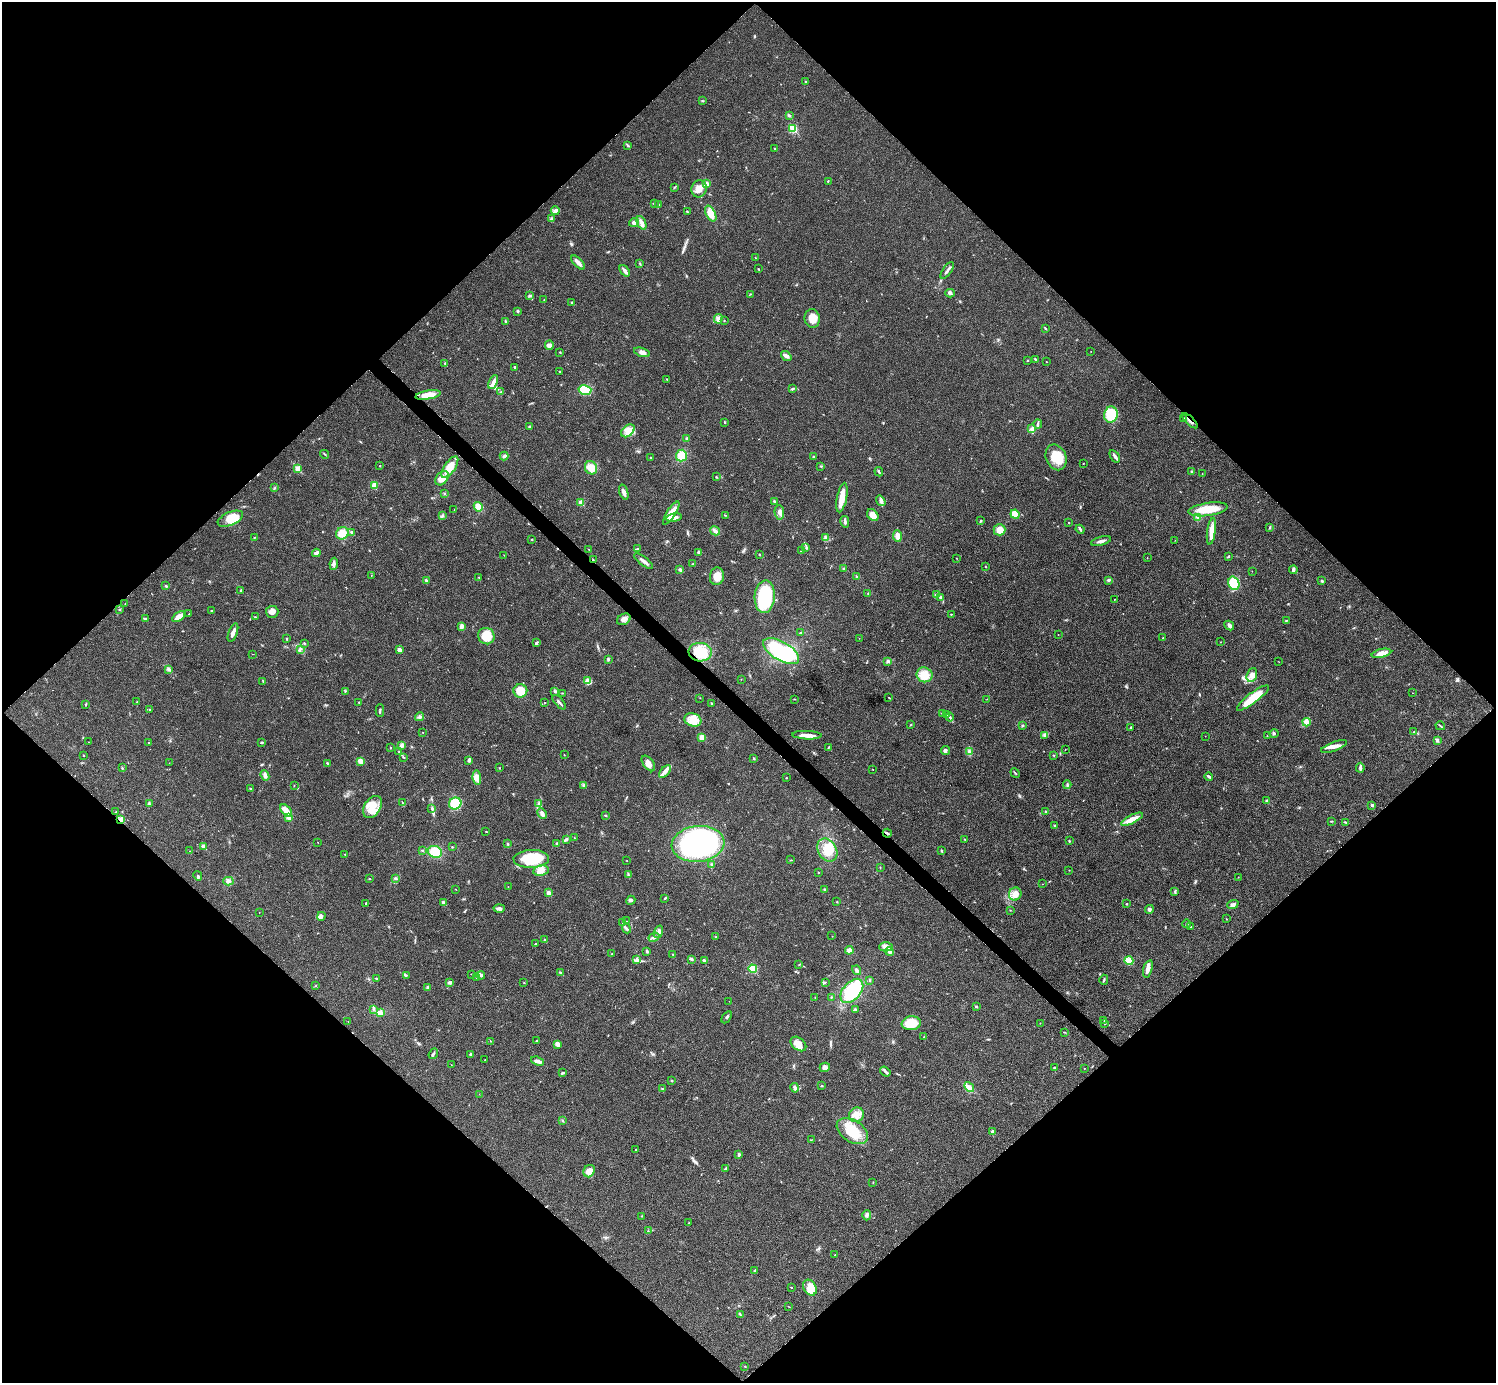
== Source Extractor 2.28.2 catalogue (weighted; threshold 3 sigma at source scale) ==
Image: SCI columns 7-5980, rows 301-5824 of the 5983 x 5983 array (HDU 1 of 3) = the unmasked area's bounding box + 8 px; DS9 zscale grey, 4 x 4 block average (1 PNG px = mean of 4 x 4 image px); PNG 1498 x 1385 px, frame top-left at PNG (2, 2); each listed source drawn as its Kron ellipse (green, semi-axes under 4 px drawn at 4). Shown black and unused: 51% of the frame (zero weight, under 3 of 4 exposures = <1% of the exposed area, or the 3 px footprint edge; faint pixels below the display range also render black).
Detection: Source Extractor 2.28.2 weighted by HDU 2 'WHT'. Background 0.0192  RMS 0.004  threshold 0.0179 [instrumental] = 3 sigma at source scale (4.5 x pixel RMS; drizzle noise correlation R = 1.50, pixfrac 1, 0.05/0.05 arcsec/px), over >= 5 px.
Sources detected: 467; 2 inside a brighter object's white glare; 6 cosmic-ray / hot-pixel residue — neither listed nor drawn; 7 coinciding with a brighter row at this scale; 26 inside a brighter listed object's ellipse — not listed separately; the other 426 listed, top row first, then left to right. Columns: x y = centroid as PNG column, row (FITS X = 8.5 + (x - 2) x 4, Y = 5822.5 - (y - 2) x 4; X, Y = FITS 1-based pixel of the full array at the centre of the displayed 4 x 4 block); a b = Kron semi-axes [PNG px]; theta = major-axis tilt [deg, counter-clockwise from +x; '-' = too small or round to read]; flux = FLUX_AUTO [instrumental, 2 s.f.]
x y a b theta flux
805 82 2 2 - 1.6
702 101 2 2 - 1.6
790 116 3 2 - 2.4
793 129 2 2 - 140
627 145 2 2 - 1.6
775 149 2 2 - 4.2
828 181 3 2 - 1.3
706 184 2 2 - 28
675 187 2 2 - 1.4
699 189 9 7 70 20
654 203 3 2 - 1.6
658 205 3 2 - 0.95
555 211 4 3 - 5.7
687 212 3 2 - 2
711 214 8 4 -62 25
552 219 3 3 - 6.2
634 223 5 4 - 6.8
641 223 7 3 -65 11
755 258 2 2 - 1.2
578 262 9 3 -47 13
640 264 2 2 - 1
758 269 3 2 - 1.7
947 270 10 2 54 6.3
625 271 7 2 -51 12
950 293 5 3 - 4.8
750 294 2 2 - 1.2
530 295 3 2 - 4.6
544 300 2 2 - 0.81
572 303 3 2 - 2.6
518 311 3 2 - 2.7
718 319 5 4 - 7.3
812 319 9 7 -81 28
724 320 2 2 - 0.89
506 321 2 2 - 2.6
1045 328 2 2 - 1.5
549 345 5 4 - 9.5
1091 351 2 2 - 0.58
560 352 2 2 - 1.6
642 352 8 3 -17 9.2
786 356 6 3 -38 7.2
1035 359 3 2 - 1.8
1027 360 3 2 - 1.3
1046 362 2 2 - 0.67
445 363 2 2 - 0.92
515 367 2 2 - 4
560 372 2 2 - 1.7
667 379 2 2 - 1.4
493 382 7 2 66 15
793 388 3 2 - 1.8
585 390 6 5 - 61
500 392 2 2 - 1.2
428 395 13 4 10 38
1111 415 8 7 - 57
1184 419 2 2 - 2.6
1190 421 10 2 -44 7.7
724 422 2 2 - 1.5
1038 424 4 2 - 3.2
530 427 3 2 - 3
1032 429 3 3 - 9.1
628 431 8 5 41 17
687 438 3 3 - 2.8
325 454 4 2 - 1.9
504 456 4 3 - 5
681 456 6 5 - 32
1115 456 7 2 -56 8.4
813 457 2 2 - 3.2
1056 457 13 10 -68 51
651 458 2 2 - 1.8
1083 463 2 2 - 1.1
380 466 2 2 - 1.8
821 466 2 2 - 0.93
450 467 12 5 55 46
591 468 7 6 - 31
298 469 2 2 - 58
1192 471 2 2 - 1.6
879 472 5 2 - 2.8
1202 473 2 2 - 0.49
716 477 2 2 - 1.9
442 478 8 5 49 20
374 485 4 3 - 13
274 488 2 2 - 1.1
624 492 8 3 -72 10
445 494 2 2 - 1.1
842 498 15 5 79 32
774 501 2 2 - 2.6
881 501 5 3 - 5.9
581 503 2 2 - 47
478 507 5 3 - 26
1208 509 20 6 8 53
454 510 2 2 - 0.44
779 512 7 4 -85 12
671 513 13 4 57 37
1015 514 5 4 - 34
725 515 2 2 - 1.6
873 515 7 5 -52 21
442 516 3 2 - 1.6
1198 517 3 3 - 9.3
674 518 8 4 9 13
230 519 13 6 23 50
981 521 2 2 - 2.7
845 522 6 3 -78 5.4
1068 523 2 2 - 1.2
1270 527 2 2 - 1.4
1080 529 4 2 - 3.7
1000 530 6 5 - 26
715 531 5 3 - 9.4
1211 531 13 4 83 20
352 532 2 2 - 13
342 533 6 6 - 35
897 536 6 3 -85 20
254 537 2 2 - 0.91
825 537 4 2 - 3
532 539 2 2 - 1.4
1175 540 2 2 - 0.47
1101 541 10 2 15 9
638 548 3 2 - 1.7
806 548 3 2 - 2.1
589 549 3 2 - 1.6
801 551 3 2 - 1.3
699 552 4 3 - 3.8
316 553 4 3 - 5.6
759 554 2 2 - 4.4
504 555 2 2 - 0.75
1228 556 3 2 - 2.3
956 558 2 2 - 0.6
1147 558 2 2 - 0.7
593 560 2 2 - 1.5
643 561 11 3 -37 9.8
334 564 6 3 81 6.7
693 564 2 2 - 1.3
985 567 2 2 - 1.2
844 569 2 2 - 3.6
680 570 2 2 - 6.9
1293 570 4 3 - 6.3
1252 571 2 2 - 0.53
371 575 2 2 - 0.79
717 576 9 7 77 27
479 577 2 2 - 1.2
857 577 3 2 - 3.8
426 580 4 2 - 3.3
1109 580 3 3 - 3.4
1322 581 3 2 - 2.2
1234 583 7 5 -71 81
166 586 3 2 - 2.8
241 590 2 2 - 2.2
868 593 2 2 - 1.7
937 595 4 2 - 4.8
765 597 16 10 86 160
940 597 4 2 - 2.5
1114 600 3 2 - 1
125 604 2 2 - 1.1
119 610 3 2 - 1.2
211 611 2 2 - 1
272 612 6 6 - 12
189 614 2 2 - 0.89
951 614 2 2 - 1.4
179 616 7 3 36 25
255 617 3 2 - 1.6
145 619 3 2 - 5.2
624 619 7 5 28 12
1286 620 2 2 - 1.7
462 626 4 3 - 8
1229 626 5 3 - 7.6
233 633 10 2 70 13
801 633 4 2 - 3
1058 634 2 2 - 0.63
486 636 8 8 - 54
859 638 2 2 - 0.54
1163 638 3 2 - 1.3
287 639 3 2 - 1.8
1220 642 2 2 - 0.48
304 643 2 2 - 1.5
536 643 3 2 - 6.2
300 649 2 2 - 1.1
399 650 2 2 - 27
781 651 20 9 -30 190
700 652 11 9 -6 57
1381 653 10 4 13 17
253 654 2 2 - 0.56
608 659 2 2 - 4
888 661 3 3 - 3.9
1279 662 2 2 - 0.54
168 669 4 3 - 4.6
924 675 8 7 - 42
1252 675 7 5 69 18
741 679 2 2 - 0.59
263 681 2 2 - 1.4
588 681 4 3 - 16
345 691 2 2 - 1.1
520 691 7 6 - 42
555 691 3 2 - 4.2
562 693 2 2 - 1.3
1413 693 2 2 - 0.61
700 698 2 2 - 0.75
889 698 3 2 - 1.2
1253 698 20 5 37 53
795 699 2 2 - 0.91
987 699 2 2 - 0.71
137 702 2 2 - 1.3
359 702 2 2 - 1.4
545 702 2 2 - 0.82
559 702 9 2 -49 4.9
712 703 2 2 - 1.9
86 705 3 2 - 1.6
150 709 2 2 - 3.3
380 710 6 2 -90 3
943 714 3 2 - 2.6
946 714 3 2 - 2.6
420 717 5 2 - 4.2
950 717 4 2 - 3.4
693 720 8 6 -18 23
1307 722 4 4 - 9.8
910 725 2 2 - 0.89
1022 726 2 2 - 2.6
1440 726 5 2 - 2.5
1130 727 3 2 - 1.9
423 732 2 2 - 0.75
1414 732 2 2 - 2.3
1274 733 4 2 - 2.9
807 735 14 3 -2 17
1045 735 2 2 - 1.2
1205 736 2 2 - 0.52
1267 736 2 2 - 0.6
702 737 3 3 - 18
1437 740 3 3 - 4.6
89 742 2 2 - 0.6
261 742 2 2 - 4
149 743 2 2 - 0.89
402 745 3 3 - 7.8
829 747 2 2 - 1.7
1334 747 14 4 20 15
390 748 2 2 - 1.6
945 750 5 3 - 3.9
1065 750 2 2 - 0.74
399 752 3 2 - 1.7
969 752 3 2 - 1.9
83 755 2 2 - 1.5
564 755 2 2 - 0.66
1054 755 2 2 - 1.2
404 757 2 2 - 1.2
754 758 3 2 - 2.4
469 760 3 2 - 7.1
360 761 3 3 - 18
169 763 2 2 - 0.53
328 763 4 2 - 2.9
648 763 9 5 -54 15
122 768 3 2 - 1.7
500 768 2 2 - 0.63
1360 768 5 2 - 4.4
873 769 2 2 - 0.66
665 771 7 4 47 11
1015 773 5 2 - 2.4
265 775 5 3 - 8.2
1209 776 4 2 - 4.5
786 777 2 2 - 1.1
477 778 7 4 -83 15
294 785 2 2 - 0.98
584 785 4 3 - 4.9
1067 785 4 2 - 3.1
250 789 2 2 - 1
1266 801 4 2 - 1.9
402 802 3 2 - 1.4
455 803 6 5 - 51
538 803 3 2 - 2.5
149 804 3 2 - 1.3
1372 805 2 2 - 9.5
372 807 12 8 56 37
432 808 2 2 - 1.5
286 811 7 3 -51 28
1045 811 2 2 - 2.1
116 812 2 2 - 2.5
542 814 6 3 -64 9.7
605 815 3 2 - 2
288 817 4 3 - 8.5
121 819 4 3 - 10
1132 819 12 3 27 26
1331 821 3 2 - 1.7
1345 822 3 2 - 1.5
1055 826 3 2 - 3.3
486 831 2 2 - 1.1
887 833 5 2 - 2.9
574 838 2 2 - 1.1
567 839 4 2 - 1.7
965 840 2 2 - 0.92
1069 841 2 2 - 2
318 842 2 2 - 0.65
556 843 3 2 - 1.9
508 844 3 2 - 1.8
698 844 26 18 5 530
203 846 2 2 - 26
452 847 2 2 - 1.7
422 850 2 2 - 2.1
827 850 12 9 -59 35
190 851 2 2 - 0.62
941 851 3 2 - 2.2
435 852 7 5 -25 42
345 854 2 2 - 1.6
531 859 18 9 2 110
627 860 2 2 - 0.56
791 860 2 2 - 1.4
712 864 3 2 - 2.7
880 868 2 2 - 0.95
541 870 8 5 9 15
1069 870 2 2 - 0.76
818 872 2 2 - 1.2
628 875 3 2 - 1.8
198 876 5 2 - 3.7
1238 877 2 2 - 0.59
396 878 4 2 - 2.3
370 879 2 2 - 1.4
228 881 5 3 - 5.8
1043 884 2 2 - 0.61
508 887 2 2 - 0.86
455 889 2 2 - 0.73
825 889 3 2 - 2
1175 891 3 2 - 1.7
548 893 3 3 - 7
1015 894 6 6 - 20
665 898 3 2 - 2.1
631 900 5 3 - 4.8
837 902 2 2 - 1.2
444 903 2 2 - 20
366 904 2 2 - 1.1
1126 904 2 2 - 1.5
1233 904 6 4 22 7.1
499 908 5 3 - 7.7
1149 909 4 3 - 4.7
1010 910 2 2 - 0.75
259 912 2 2 - 0.67
321 916 4 3 - 5.5
1226 919 2 2 - 1.8
626 921 3 2 - 1.8
623 922 3 2 - 2.4
1187 924 4 2 - 3.2
1190 927 2 2 - 1.3
626 929 5 2 - 3.5
659 932 6 3 73 7.4
832 936 2 2 - 0.59
654 937 5 3 - 7.5
716 937 3 2 - 1.5
544 940 2 2 - 1.2
536 944 2 2 - 1.3
886 947 7 4 -1 16
849 950 4 4 - 10
647 951 4 2 - 2.5
890 952 4 3 - 6
612 954 3 2 - 1.5
672 954 2 2 - 1.1
691 959 4 2 - 3.3
637 960 3 2 - 3.5
704 960 3 2 - 4.8
1129 961 4 4 - 22
799 965 3 2 - 0.99
753 969 4 4 - 48
1148 969 9 4 73 13
857 970 5 3 - 6.6
560 973 3 2 - 4
472 974 2 2 - 0.71
406 975 2 2 - 0.73
481 975 4 3 - 4.6
476 977 2 2 - 2
376 978 3 2 - 1.7
869 980 3 2 - 2.2
1104 980 5 2 - 2.6
450 982 4 3 - 5.7
825 982 3 2 - 1.6
524 983 2 2 - 1.3
316 986 2 2 - 1.1
428 988 4 3 - 3.7
852 991 14 8 49 120
815 997 2 2 - 0.82
831 997 2 2 - 1.2
729 1001 2 2 - 0.53
976 1006 2 2 - 2.7
374 1009 4 2 - 3.2
855 1009 3 3 - 3.1
380 1013 3 3 - 12
727 1017 7 2 56 3.6
1104 1020 3 2 - 1.3
348 1022 2 2 - 0.41
911 1023 9 7 7 56
1040 1023 2 2 - 0.7
1105 1023 3 2 - 2.1
1064 1032 2 2 - 0.92
924 1037 2 2 - 0.98
537 1040 2 2 - 1.4
491 1041 2 2 - 0.48
557 1044 4 4 - 10
798 1044 9 6 -39 21
433 1054 5 2 - 4.1
471 1054 4 2 - 2.3
485 1060 2 2 - 0.56
537 1061 7 3 -19 8.8
451 1065 2 2 - 0.58
825 1067 5 4 - 8.4
1054 1068 2 2 - 1.9
1084 1068 2 2 - 0.89
885 1072 6 2 -36 4.6
563 1073 4 2 - 3.3
672 1080 2 2 - 1.9
822 1086 3 2 - 2
969 1087 6 3 -48 7.6
662 1088 2 2 - 1.4
795 1088 4 3 - 5.8
479 1094 2 2 - 0.46
857 1115 8 7 - 19
563 1120 2 2 - 1.1
852 1131 17 10 -33 67
993 1132 4 3 - 7.4
811 1140 2 2 - 0.75
636 1150 3 2 - 1.8
739 1155 3 2 - 4.6
726 1168 3 2 - 2
589 1171 6 5 - 19
873 1182 2 2 - 1
867 1215 5 4 - 5.5
642 1216 2 2 - 1.3
689 1223 2 2 - 1.3
648 1231 3 2 - 0.77
835 1255 2 2 - 0.84
755 1271 4 3 - 3.1
791 1288 2 2 - 1.3
810 1288 8 6 -58 20
789 1307 2 2 - 0.69
740 1315 4 2 - 2.6
745 1366 2 2 - 1.1
Overlapping masked pixels (flux is a lower limit): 6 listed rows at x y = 428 395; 1190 421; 593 560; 700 652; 121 819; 887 833
Diffuse or blended objects may show on this block-average render without a row.